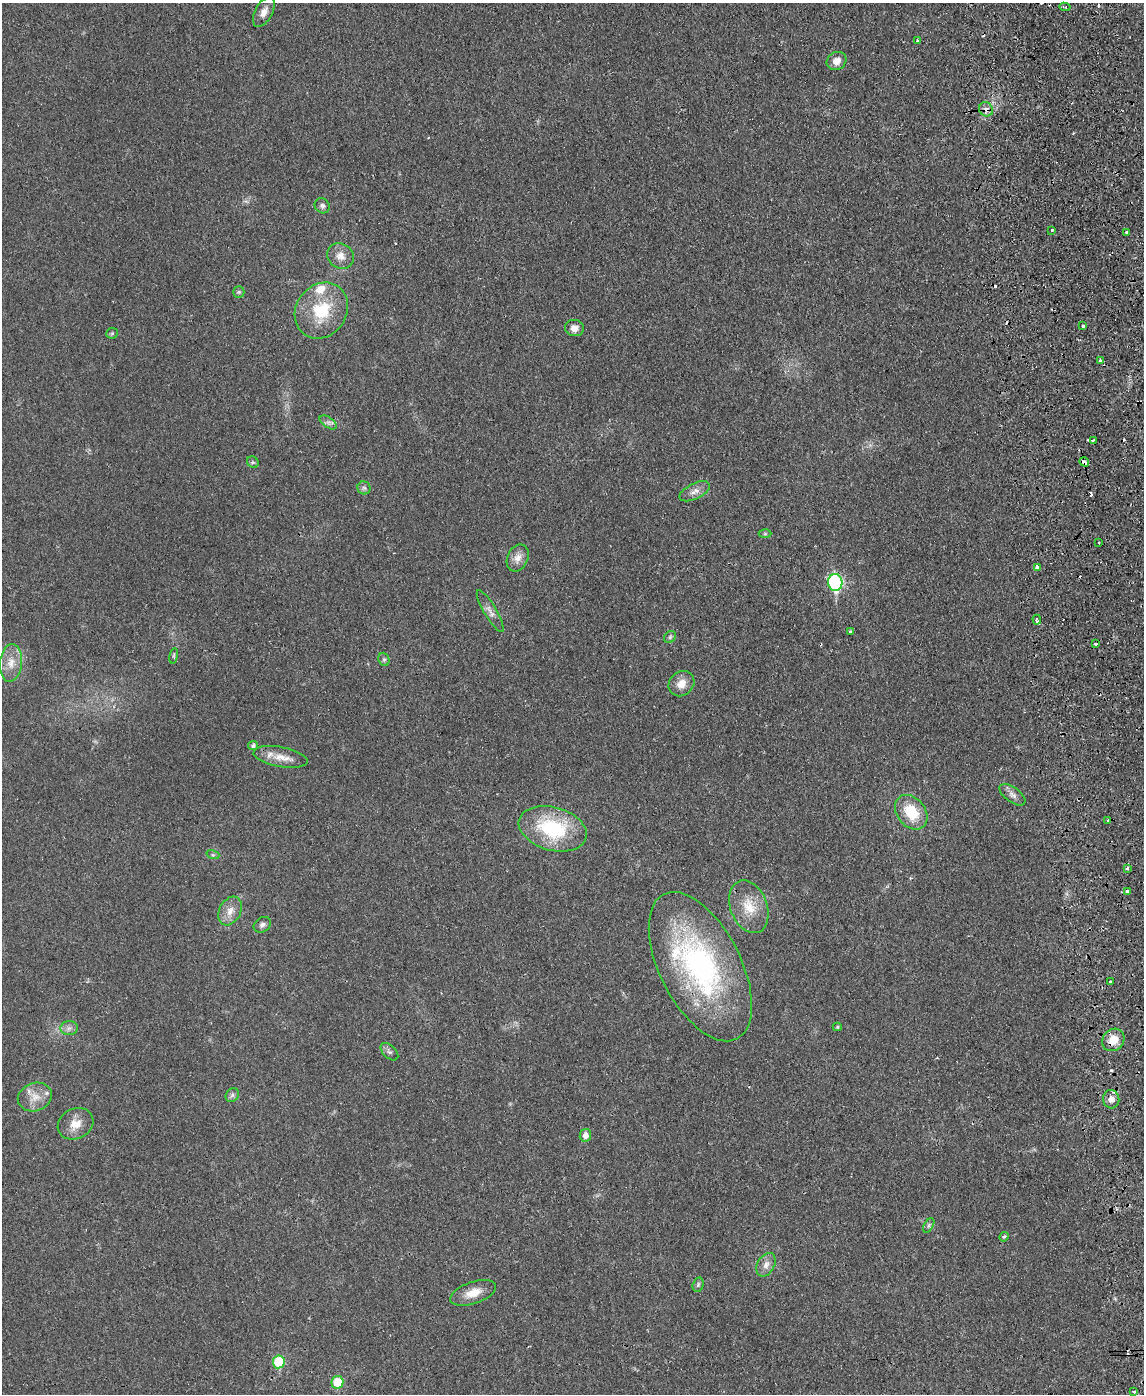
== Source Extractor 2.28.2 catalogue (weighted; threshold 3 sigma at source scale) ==
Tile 6 of 4 x 3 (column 2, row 2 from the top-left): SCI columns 1201-2342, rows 1635-3026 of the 4682 x 4559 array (HDU 1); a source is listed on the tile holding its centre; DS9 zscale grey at full resolution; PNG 1146 x 1396 px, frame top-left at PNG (2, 3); each listed source drawn as its Kron ellipse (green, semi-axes under 4 px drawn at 4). Shown black and unused: <1% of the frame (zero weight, under 2 of 3 exposures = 3% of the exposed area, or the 3 px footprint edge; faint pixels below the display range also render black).
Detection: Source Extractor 2.28.2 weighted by HDU 2 'WHT'; one run over the whole footprint, this tile lists its part. Background 0.0304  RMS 0.0045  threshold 0.0205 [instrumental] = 3 sigma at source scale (4.5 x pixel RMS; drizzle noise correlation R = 1.50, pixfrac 1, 0.05/0.05 arcsec/px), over >= 5 px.
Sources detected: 79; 10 cosmic-ray / hot-pixel residue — neither listed nor drawn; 3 inside a brighter listed object's ellipse — not listed separately; the other 66 listed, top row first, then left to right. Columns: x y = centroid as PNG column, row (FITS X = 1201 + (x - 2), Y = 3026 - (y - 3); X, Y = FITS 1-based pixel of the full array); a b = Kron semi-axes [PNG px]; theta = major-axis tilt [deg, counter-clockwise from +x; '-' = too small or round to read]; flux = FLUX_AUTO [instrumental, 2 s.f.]
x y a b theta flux
1065 7 6 2 -7 1.1
264 12 16 8 61 3.3
918 40 4 3 - 0.91
837 61 10 8 29 3.3
986 109 7 6 - 2.9
322 206 8 7 - 1.4
1052 230 3 3 - 0.94
1127 232 3 2 - 0.73
340 256 14 12 -36 4.4
239 292 6 5 - 0.77
321 310 29 25 54 21
1083 326 3 3 - 0.96
574 328 9 8 - 3
112 333 6 5 - 0.67
1100 361 3 3 - 1.2
328 422 10 5 -33 1.5
1093 440 3 2 - 2.8
253 462 6 5 - 0.8
1084 462 5 3 - 2.1
364 488 6 6 - 1.1
695 491 16 8 26 3.1
765 534 6 4 0 0.6
1099 542 3 3 - 1.1
518 558 14 10 67 3.8
1037 567 4 3 - 2.1
835 582 8 7 - 63
490 611 24 6 -59 2.9
1037 620 5 3 - 2.2
850 631 3 3 - 0.52
670 637 7 5 46 0.9
1095 644 3 3 - 1.2
174 656 8 4 81 0.66
384 659 7 5 -69 0.89
11 663 19 11 85 6.1
681 684 14 11 42 5
253 746 5 4 - 1.1
281 757 27 10 -10 6.5
1012 795 15 7 -37 2.3
911 812 19 14 -51 14
1108 820 3 3 - 1.8
553 829 35 21 -16 35
213 855 6 4 -18 0.72
1127 868 3 3 - 1.1
1127 892 4 3 - 2.1
749 907 27 18 -69 11
230 911 15 10 61 4.5
262 925 9 7 35 1.5
700 967 81 40 -63 99
1110 982 3 3 - 0.46
837 1027 4 4 - 0.57
69 1028 9 7 2 1.7
1113 1040 12 10 45 7
389 1052 10 6 -44 1.4
232 1095 7 6 - 1.2
35 1097 17 14 21 5.9
1111 1099 9 8 - 2.8
76 1124 18 15 28 6.1
585 1135 6 6 - 2.9
929 1225 8 4 60 0.93
1004 1237 5 4 - 0.62
766 1265 12 8 60 3
698 1285 7 5 74 0.84
473 1293 24 11 19 6.6
279 1362 6 6 - 18
337 1382 6 6 - 11
1134 1391 3 3 - 1.5
Overlapping masked pixels (flux is a lower limit): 4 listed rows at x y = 986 109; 1084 462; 700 967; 1113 1040